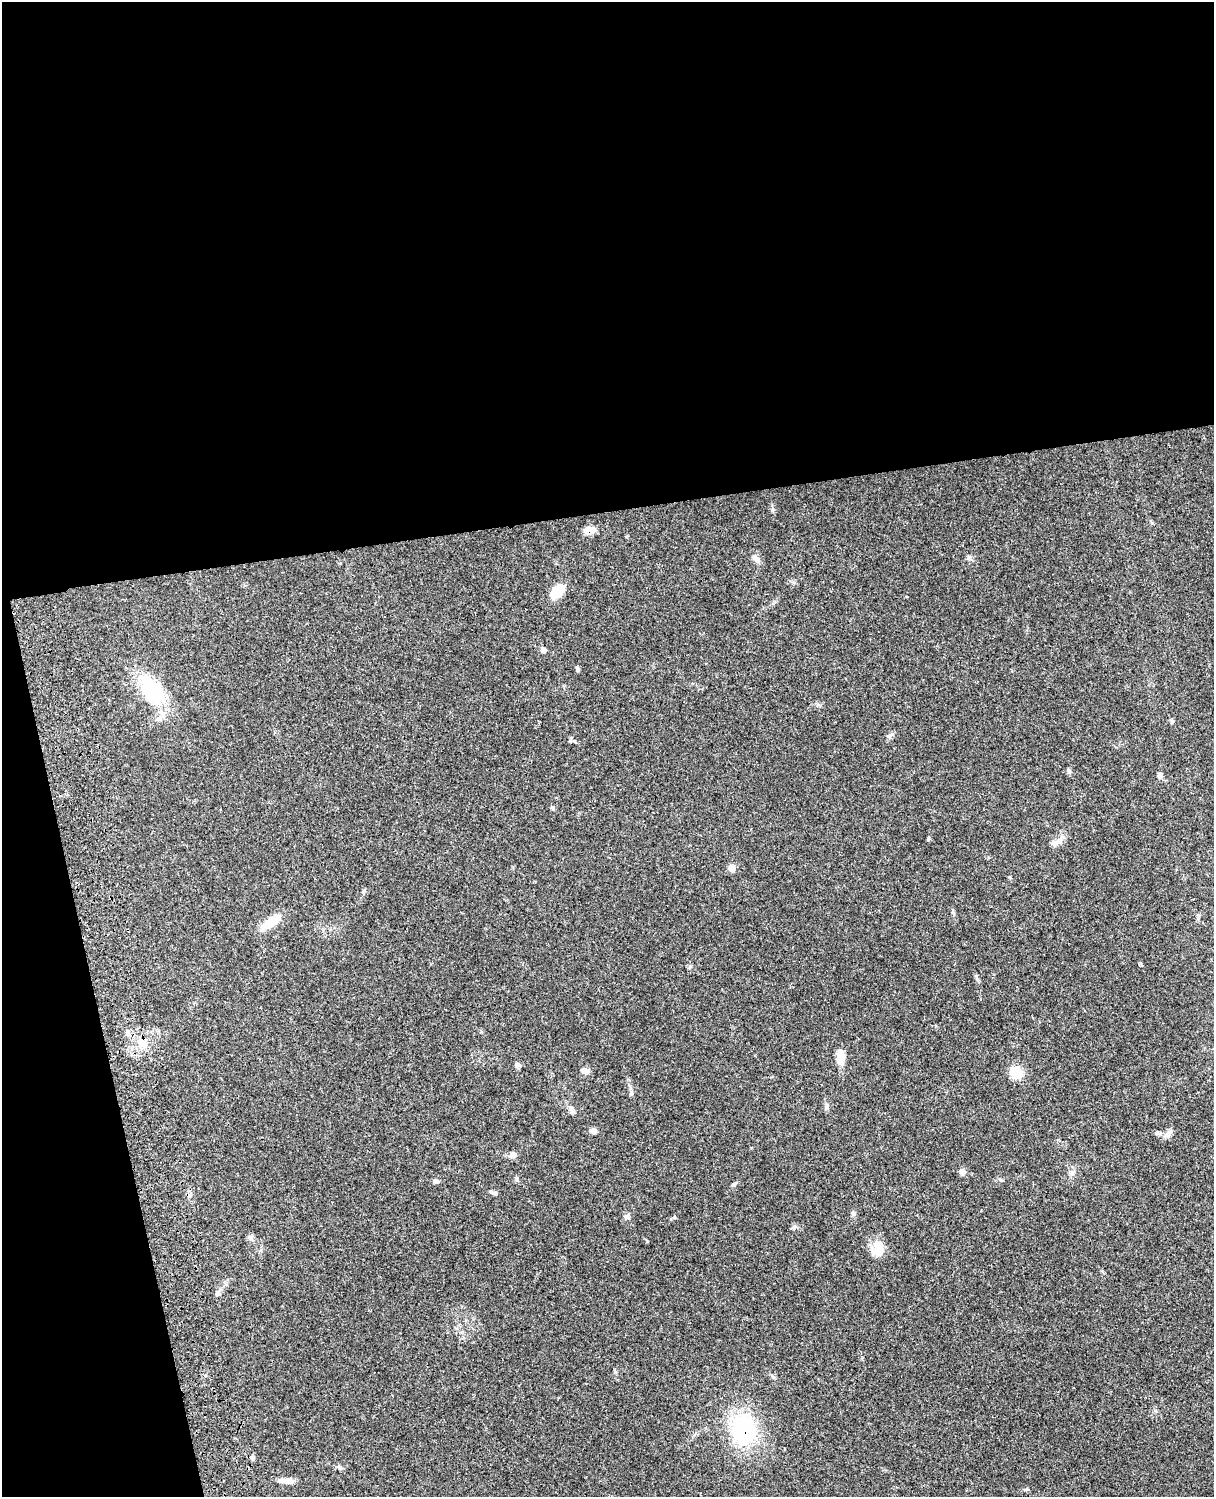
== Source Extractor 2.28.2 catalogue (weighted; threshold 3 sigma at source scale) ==
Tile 1 of 4 x 3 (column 1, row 1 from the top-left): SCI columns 122-1333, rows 3267-4761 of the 5086 x 4925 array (HDU 1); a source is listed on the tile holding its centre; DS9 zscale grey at full resolution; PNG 1216 x 1499 px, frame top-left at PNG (2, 2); no overlay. Shown black and unused: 39% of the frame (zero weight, under 3 of 4 exposures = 6% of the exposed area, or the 3 px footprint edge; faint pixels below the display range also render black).
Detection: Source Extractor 2.28.2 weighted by HDU 2 'WHT'; one run over the whole footprint, this tile lists its part. Background 0.0982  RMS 0.0063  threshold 0.0284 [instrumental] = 3 sigma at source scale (4.5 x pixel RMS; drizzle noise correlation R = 1.50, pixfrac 1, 0.05/0.05 arcsec/px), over >= 5 px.
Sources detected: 39; all 39 listed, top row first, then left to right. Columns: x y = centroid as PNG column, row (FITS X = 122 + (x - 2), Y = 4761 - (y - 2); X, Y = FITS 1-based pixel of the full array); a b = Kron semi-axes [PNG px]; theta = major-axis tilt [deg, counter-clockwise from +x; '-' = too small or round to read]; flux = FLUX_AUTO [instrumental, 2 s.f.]
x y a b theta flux
589 531 12 7 9 6
756 559 12 7 -40 2.9
557 591 19 12 51 11
543 650 6 6 - 2.3
578 669 7 4 -82 1
152 691 35 21 -61 41
890 735 12 4 35 1.6
1069 771 8 5 -88 1.2
1160 775 7 6 - 2
552 808 6 4 -43 0.96
1059 841 13 8 21 3.9
732 868 6 6 - 6.3
1010 878 5 3 - 0.59
363 892 8 4 59 0.97
271 922 28 10 35 11
141 1042 12 10 4 5.9
840 1057 17 8 -81 8.2
517 1065 6 6 - 2.3
585 1071 9 6 -4 3.6
1016 1072 14 12 -51 13
827 1106 8 4 82 1.2
572 1109 11 6 -56 2.2
593 1131 8 7 - 2
1169 1132 11 6 41 2.3
1157 1133 5 5 - 1
513 1155 8 7 - 2.4
963 1172 8 8 - 2.3
436 1181 7 5 -15 1.5
733 1185 6 5 - 0.97
495 1193 7 4 -3 1.1
853 1214 7 5 -89 1.3
627 1217 7 5 -21 1.4
251 1238 9 7 -61 2
878 1249 20 13 80 9.4
217 1294 8 6 18 1.4
743 1430 27 20 -88 61
253 1458 6 5 - 1.3
340 1467 9 5 -36 1.4
286 1481 21 6 1 4
Overlapping masked pixels (flux is a lower limit): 2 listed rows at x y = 589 531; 743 1430
Unlisted compact peaks at least as high as the median listed source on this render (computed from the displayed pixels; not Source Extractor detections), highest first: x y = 928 839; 772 510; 674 1217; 794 1227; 517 1180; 976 976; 773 1377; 570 741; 969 558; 615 1372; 1001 1180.